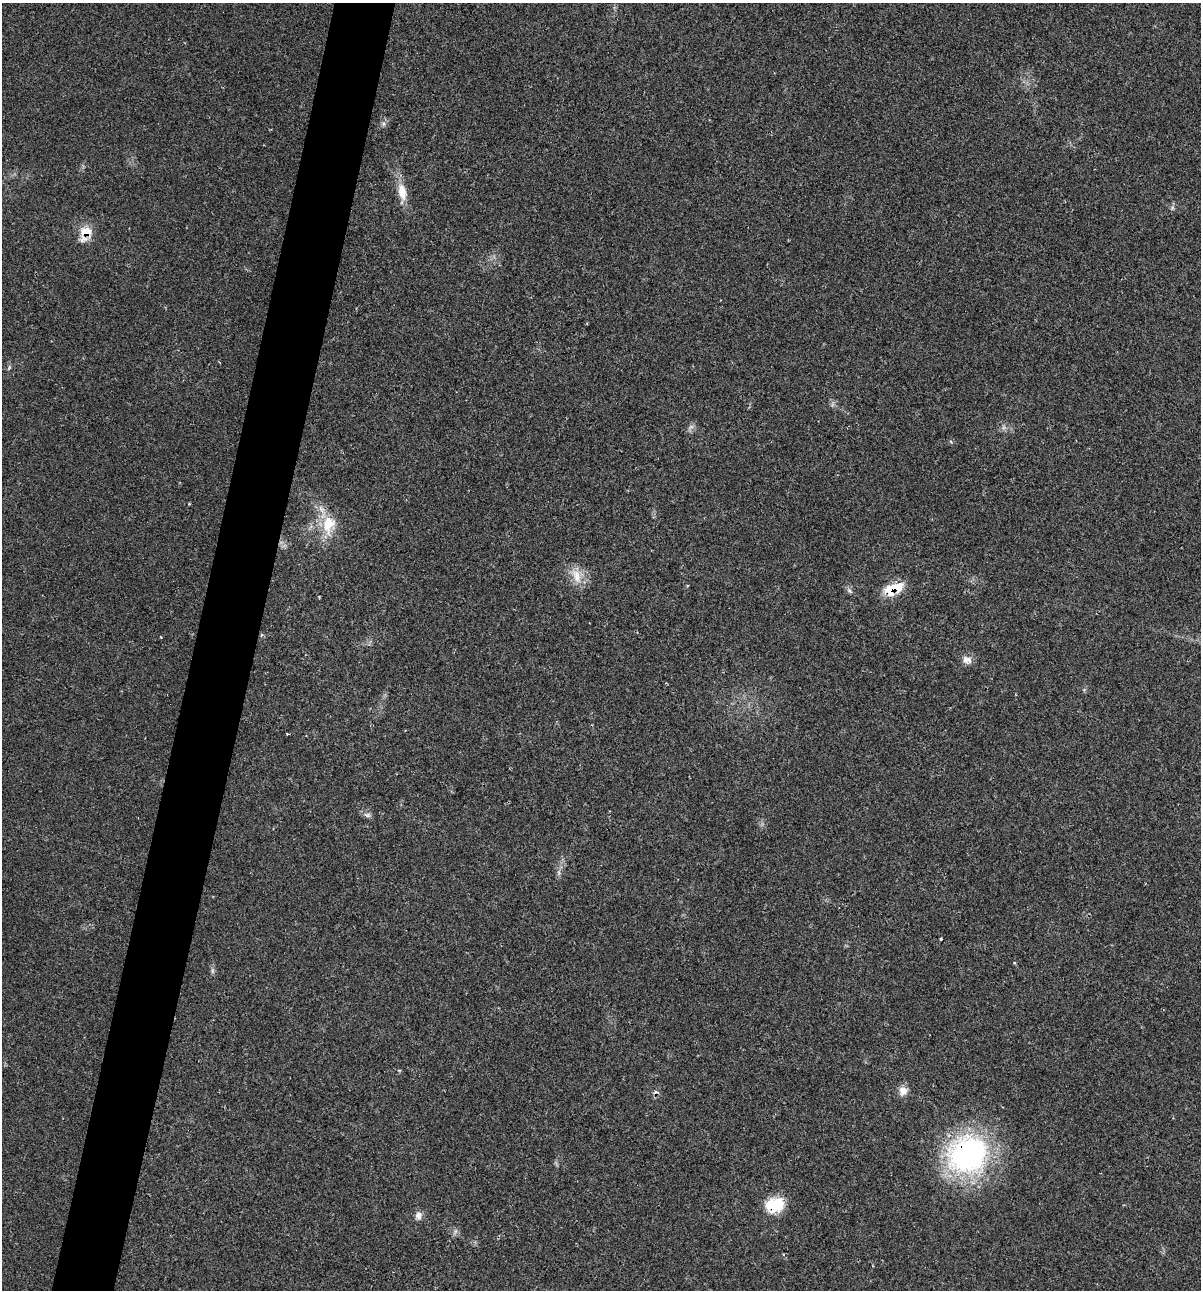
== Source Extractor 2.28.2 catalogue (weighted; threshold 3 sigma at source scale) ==
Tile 7 of 4 x 4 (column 3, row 2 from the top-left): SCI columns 2523-3721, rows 2579-3866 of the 5169 x 5155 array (HDU 1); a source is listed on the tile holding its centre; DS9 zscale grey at full resolution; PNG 1203 x 1292 px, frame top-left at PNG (2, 3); no overlay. Shown black and unused: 5% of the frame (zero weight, under 2 of 3 exposures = <1% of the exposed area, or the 3 px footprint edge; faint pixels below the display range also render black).
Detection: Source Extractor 2.28.2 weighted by HDU 2 'WHT'; one run over the whole footprint, this tile lists its part. Background 0.0685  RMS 0.0055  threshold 0.0247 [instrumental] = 3 sigma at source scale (4.5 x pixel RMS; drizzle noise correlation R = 1.50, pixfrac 1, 0.05/0.05 arcsec/px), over >= 5 px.
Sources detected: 27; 1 too faint to see at this stretch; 2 cosmic-ray / hot-pixel residue — not listed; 3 inside a brighter listed object's ellipse — not listed separately; the other 21 listed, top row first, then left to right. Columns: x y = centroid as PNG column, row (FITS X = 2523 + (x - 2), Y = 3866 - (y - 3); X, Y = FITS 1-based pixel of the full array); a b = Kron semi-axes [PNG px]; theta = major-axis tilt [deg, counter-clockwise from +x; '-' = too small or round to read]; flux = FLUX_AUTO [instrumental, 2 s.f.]
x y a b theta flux
383 124 8 5 -71 1.4
402 192 24 12 -79 9.1
1172 208 6 4 47 1
86 232 17 13 -9 9.6
9 367 8 3 65 0.87
691 427 9 5 33 1.7
328 524 27 18 82 17
577 576 23 11 -72 8.7
894 588 24 9 14 15
850 591 9 4 -54 1.4
261 635 5 3 - 0.63
967 660 14 10 -16 4
287 733 4 3 - 0.56
367 815 10 6 -8 1.8
1015 963 4 3 - 0.59
212 971 9 4 -82 1.3
903 1091 10 9 - 5.4
967 1155 50 46 34 110
775 1205 21 16 13 18
418 1215 11 9 -83 3
456 1231 7 4 70 1.2
Overlapping masked pixels (flux is a lower limit): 4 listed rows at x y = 86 232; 894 588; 967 1155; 775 1205